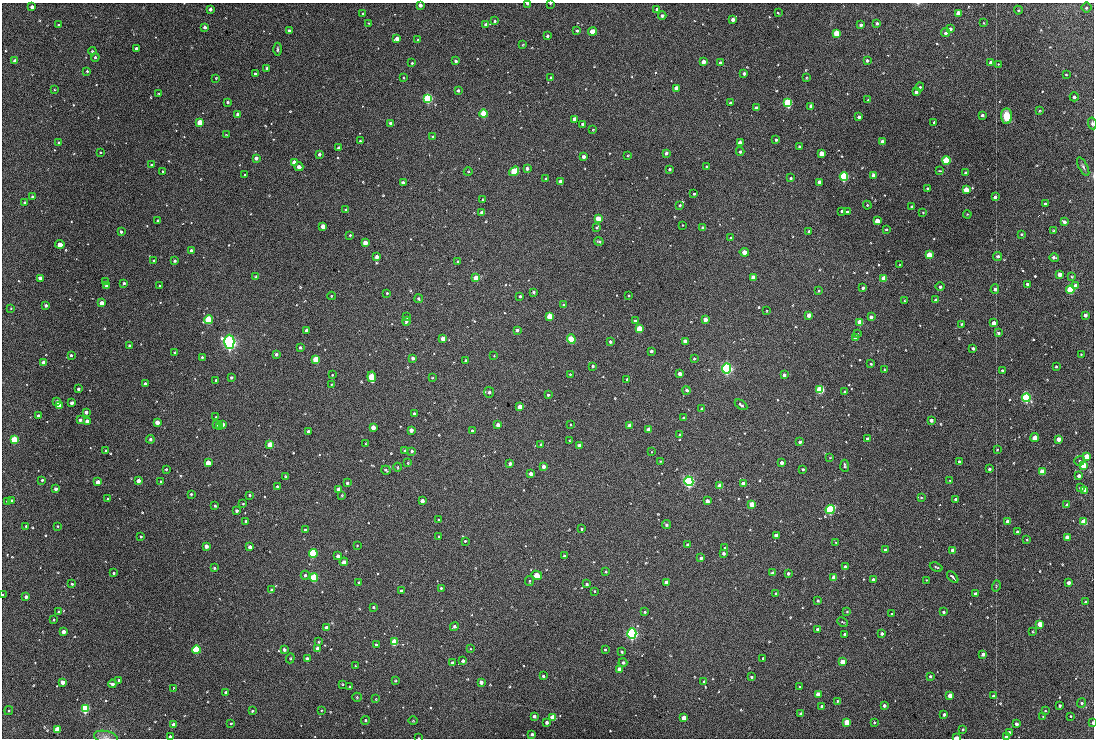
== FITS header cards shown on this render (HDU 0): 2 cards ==
NAXIS1  =                 1092 /fastest changing axis
NAXIS2  =                  736 /next to fastest changing axis

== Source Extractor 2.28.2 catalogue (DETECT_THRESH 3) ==
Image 1092 x 736 px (HDU 0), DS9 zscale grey, 1 PNG px = 1 image px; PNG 1096 x 740 px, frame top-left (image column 1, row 736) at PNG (2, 3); each listed source drawn as its Kron ellipse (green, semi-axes under 4 px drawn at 4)
Background 905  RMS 28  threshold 83.2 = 3 sigma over >= 5 px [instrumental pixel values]
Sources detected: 530; of the 530, the 500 brightest by FLUX_AUTO listed and drawn (30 fainter detections omitted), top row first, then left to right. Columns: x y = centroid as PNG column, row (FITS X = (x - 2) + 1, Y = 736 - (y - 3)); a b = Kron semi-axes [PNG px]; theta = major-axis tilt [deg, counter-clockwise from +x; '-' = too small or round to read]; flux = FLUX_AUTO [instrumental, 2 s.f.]
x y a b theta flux
528 3 3 2 - 12000
550 3 3 2 - 2000
420 5 4 3 - 7900
32 7 4 4 - 11000
1086 8 5 5 - 3000
210 9 4 3 - 5300
657 9 3 3 - 5000
1018 10 4 4 - 1900
363 13 2 2 - 1700
778 13 3 2 - 1700
958 13 4 4 - 25000
662 16 4 4 - 5200
733 20 4 3 - 12000
495 21 3 3 - 2800
369 23 4 3 - 1300
877 23 3 3 - 4800
984 23 3 2 - 1300
486 24 3 3 - 6900
58 25 2 2 - 1800
861 25 3 3 - 4200
205 27 3 3 - 7800
950 29 4 4 - 6200
289 30 3 3 - 5500
577 31 3 3 - 3400
592 31 4 4 - 31000
836 33 4 4 - 43000
945 33 5 4 - 5500
548 36 3 3 - 3600
397 38 4 4 - 14000
418 40 3 3 - 1800
523 44 4 2 - 1600
136 49 4 3 - 7300
277 49 6 2 90 2500
92 51 4 4 - 1700
95 57 4 3 - 2300
15 61 4 4 - 13000
455 61 3 3 - 4600
867 61 4 3 - 3400
703 62 4 3 - 14000
412 63 3 2 - 1400
720 63 4 3 - 7200
991 63 4 3 - 11000
998 64 3 3 - 1400
266 68 3 3 - 3000
87 71 4 3 - 1800
255 73 3 3 - 3300
744 74 3 3 - 5500
1066 74 3 2 - 2000
403 77 2 2 - 1500
216 78 4 3 - 1300
551 78 3 3 - 3000
806 78 3 2 - 1600
920 87 4 4 - 2100
676 88 4 4 - 20000
54 90 3 2 - 1800
458 90 4 3 - 3800
916 92 4 3 - 6000
158 93 3 2 - 1400
1074 97 4 4 - 4300
428 98 4 4 - 260000
868 100 3 2 - 1900
228 102 4 3 - 3300
731 103 4 3 - 5300
788 103 4 4 - 240000
811 106 4 4 - 10000
757 108 4 3 - 12000
1040 111 3 3 - 2100
484 114 4 4 - 100000
238 115 4 3 - 17000
982 115 3 3 - 3500
1007 116 7 5 -85 28000
859 117 4 3 - 4300
575 119 4 3 - 13000
934 122 3 2 - 1600
200 123 4 4 - 79000
391 123 4 3 - 4300
1092 123 6 4 -80 3500
582 124 3 3 - 4800
593 129 3 2 - 1500
226 134 4 2 - 1600
432 137 3 3 - 2500
776 139 3 3 - 2700
360 141 3 3 - 2000
882 142 4 3 - 13000
59 143 3 3 - 4200
740 143 4 4 - 22000
799 146 3 3 - 4400
338 148 4 3 - 6600
740 151 4 3 - 3000
100 152 3 2 - 1800
666 153 4 3 - 4700
320 154 4 3 - 5100
822 154 4 4 - 29000
628 156 4 3 - 1700
584 157 4 3 - 11000
256 158 4 4 - 7600
947 160 4 4 - 120000
294 162 4 4 - 17000
151 165 3 3 - 3000
299 167 4 4 - 12000
707 167 3 3 - 3700
1083 167 10 4 -62 4200
527 169 4 4 - 5600
670 169 3 3 - 5000
163 171 3 2 - 2400
514 171 5 4 - 76000
940 171 3 2 - 1500
468 172 4 3 - 1600
966 173 3 3 - 5100
245 175 3 2 - 1900
874 176 4 4 - 26000
844 177 4 4 - 250000
791 178 3 3 - 2100
546 179 3 3 - 3200
561 182 4 3 - 18000
819 182 4 3 - 12000
403 183 4 4 - 8300
928 189 3 3 - 6100
966 190 4 4 - 38000
694 193 3 2 - 2200
32 197 3 3 - 4000
995 197 4 3 - 5900
483 200 3 3 - 2800
25 203 3 3 - 4600
1045 204 3 3 - 2500
680 205 3 3 - 2200
867 205 4 4 - 1800
912 206 3 3 - 3100
346 210 3 3 - 3200
842 211 3 3 - 4000
847 212 3 3 - 2600
923 212 4 2 - 1400
482 213 4 4 - 16000
967 214 4 3 - 1400
598 218 4 4 - 41000
158 221 3 3 - 3000
877 221 4 4 - 29000
1064 222 4 3 - 9800
683 225 2 2 - 1500
323 226 4 4 - 16000
597 227 3 3 - 3200
702 228 3 3 - 5300
886 230 3 2 - 2100
1053 230 4 2 - 1400
809 231 4 3 - 3100
121 232 3 3 - 4900
1021 234 4 3 - 2100
350 235 3 3 - 2000
730 238 3 2 - 2300
599 241 5 3 - 2800
365 243 4 4 - 22000
60 244 5 4 - 17000
191 251 3 3 - 5800
744 252 4 4 - 14000
929 255 4 4 - 57000
998 256 4 4 - 3600
377 257 4 3 - 13000
1054 257 5 3 - 4800
154 260 3 3 - 2800
175 261 3 3 - 4900
458 261 4 3 - 2400
899 265 3 2 - 1300
1059 274 4 3 - 16000
256 277 3 3 - 2600
753 277 4 4 - 19000
1072 277 3 3 - 1800
476 278 4 4 - 31000
40 279 4 4 - 18000
884 279 4 4 - 35000
106 282 4 3 - 2100
124 283 3 3 - 3100
1028 284 4 3 - 3600
106 286 4 3 - 9300
159 286 2 2 - 1700
1075 286 4 3 - 16000
940 287 4 4 - 4600
863 288 3 3 - 3900
995 289 4 4 - 5800
1070 290 4 4 - 110000
819 291 3 3 - 2700
533 292 3 3 - 5700
387 293 3 2 - 1600
629 295 3 2 - 2000
331 296 4 3 - 1600
520 296 3 3 - 2500
419 299 4 3 - 4900
936 300 4 4 - 8600
904 301 3 3 - 2100
102 303 4 4 - 16000
46 305 3 3 - 3900
563 305 3 3 - 2800
11 308 4 3 - 1600
767 311 3 2 - 1500
808 315 4 3 - 14000
1085 315 4 3 - 7400
549 316 4 4 - 47000
407 317 3 3 - 2400
871 317 4 4 - 6300
208 320 4 4 - 140000
705 320 4 4 - 13000
406 321 4 3 - 7200
635 321 4 3 - 5600
860 322 4 4 - 37000
994 323 4 4 - 14000
961 324 3 3 - 2400
639 329 4 4 - 79000
517 330 4 4 - 5400
307 331 4 3 - 18000
998 333 4 3 - 4300
857 334 3 3 - 2000
855 338 4 4 - 11000
443 339 4 4 - 22000
571 339 5 4 - 56000
610 341 3 3 - 3600
685 341 4 4 - 14000
229 342 7 5 -89 940000
130 346 3 3 - 4300
300 348 3 3 - 2700
973 348 4 3 - 8100
651 351 3 3 - 4600
175 353 3 3 - 3100
276 354 3 3 - 4500
1081 354 2 2 - 1300
71 355 4 3 - 2700
494 356 2 2 - 1400
202 357 3 3 - 2100
412 358 4 3 - 6100
694 358 3 3 - 1900
316 360 4 4 - 78000
466 361 3 3 - 3300
44 363 4 4 - 29000
871 364 3 3 - 2200
592 366 3 3 - 3500
1056 367 3 3 - 2100
727 368 5 4 - 460000
885 369 3 3 - 2100
1002 371 3 3 - 1700
680 373 3 3 - 16000
570 374 3 2 - 1400
332 375 2 2 - 1500
784 375 4 4 - 6500
231 377 3 3 - 3700
372 377 5 4 - 91000
432 378 3 3 - 1500
627 379 3 3 - 2200
216 380 3 3 - 2600
145 383 3 3 - 5700
331 384 3 2 - 1700
78 389 3 3 - 3800
686 390 4 4 - 4700
820 390 4 4 - 130000
489 392 5 5 - 4900
844 392 3 2 - 2300
548 395 3 3 - 2700
1026 398 4 4 - 340000
57 402 3 3 - 11000
72 403 4 3 - 8000
59 405 4 4 - 30000
741 405 7 4 -32 4000
520 406 4 4 - 26000
702 409 4 4 - 9100
86 412 4 4 - 5800
414 414 3 3 - 2500
38 416 3 3 - 6800
216 417 2 2 - 1700
684 418 3 3 - 5400
80 420 3 3 - 5200
931 420 4 3 - 5000
87 422 4 4 - 14000
157 422 4 4 - 16000
223 424 4 3 - 6900
570 424 3 2 - 1500
216 425 3 2 - 2000
498 425 4 4 - 11000
220 426 4 4 - 2400
630 426 4 3 - 34000
373 428 4 4 - 22000
411 430 4 4 - 10000
472 430 3 3 - 2800
648 430 4 3 - 30000
308 432 3 3 - 4800
680 435 3 3 - 2600
1035 438 4 4 - 31000
150 439 4 4 - 2600
867 439 3 3 - 6200
1059 439 4 3 - 21000
14 440 4 4 - 100000
569 441 3 3 - 2100
800 442 3 3 - 5000
366 444 3 2 - 1300
541 444 4 3 - 1600
270 445 4 4 - 48000
579 446 4 3 - 12000
997 449 4 3 - 1500
405 450 3 3 - 4300
106 451 3 3 - 2600
412 451 4 4 - 3300
651 452 3 2 - 2000
1086 456 4 4 - 28000
830 458 3 3 - 1400
661 461 3 3 - 1500
1079 461 5 4 - 3100
959 462 3 3 - 5900
208 463 4 4 - 35000
408 463 3 2 - 1600
782 463 3 3 - 9800
510 464 3 3 - 9200
1083 465 4 4 - 52000
543 466 4 3 - 12000
845 466 6 3 -86 3200
397 467 4 3 - 1700
166 469 3 3 - 1700
803 469 3 3 - 2500
989 469 3 3 - 4000
386 470 5 3 - 3200
1042 471 4 4 - 40000
530 474 3 3 - 12000
285 476 3 3 - 1800
1079 476 4 3 - 6300
42 480 3 3 - 1700
138 481 3 3 - 17000
689 481 5 4 - 460000
950 481 3 3 - 1700
98 482 4 4 - 12000
161 482 3 3 - 2400
347 483 3 3 - 3100
743 484 4 4 - 13000
720 486 4 4 - 36000
277 487 3 3 - 2400
1081 488 4 4 - 6800
56 489 3 3 - 9500
339 489 3 3 - 11000
1085 490 4 4 - 9400
191 494 3 3 - 2000
250 495 3 3 - 2300
342 495 4 2 - 1500
108 498 3 3 - 2500
921 498 4 4 - 1900
956 500 3 3 - 6900
7 501 4 3 - 2200
12 501 3 3 - 3200
422 501 4 4 - 13000
707 501 4 4 - 11000
243 504 2 2 - 1900
752 504 4 4 - 33000
1067 505 4 4 - 7900
215 506 3 3 - 2200
830 510 5 4 - 260000
236 511 3 3 - 5300
438 520 3 2 - 2000
246 521 3 3 - 2500
1008 522 4 3 - 15000
1084 522 4 4 - 59000
667 525 4 3 - 4100
26 526 3 3 - 1800
57 526 3 2 - 1900
582 529 3 3 - 3600
305 530 3 3 - 2800
1018 532 3 3 - 5300
439 536 3 2 - 1700
776 536 4 4 - 14000
141 537 3 3 - 3100
1067 537 4 4 - 21000
1027 540 3 2 - 1700
465 541 3 3 - 1600
836 542 4 3 - 1400
357 545 3 2 - 1700
687 545 3 3 - 6600
206 546 4 4 - 12000
250 547 4 4 - 10000
725 548 4 4 - 2900
885 550 4 4 - 8300
953 550 4 4 - 24000
313 553 4 4 - 160000
723 553 3 3 - 6600
338 556 4 4 - 9900
564 556 3 3 - 2600
701 558 4 4 - 4800
344 562 4 4 - 12000
845 567 4 3 - 6800
936 567 6 3 -21 2500
215 568 3 3 - 2700
606 572 3 2 - 2200
113 573 3 3 - 2800
773 573 4 3 - 6900
788 574 3 3 - 4100
305 575 4 4 - 3700
537 575 5 4 - 38000
834 577 4 4 - 27000
953 577 7 2 -47 4400
314 578 4 4 - 150000
873 580 4 3 - 9900
926 580 2 2 - 1300
529 581 5 3 - 2800
359 582 3 3 - 5300
666 582 4 3 - 7800
1069 583 4 3 - 11000
72 584 3 3 - 2000
586 584 3 3 - 4400
996 586 6 3 74 1900
441 588 3 3 - 2300
272 590 4 4 - 6500
401 591 3 3 - 4500
594 591 3 3 - 1900
776 594 3 3 - 3800
975 594 4 3 - 10000
2 595 3 2 - 2700
26 597 3 3 - 10000
818 600 3 3 - 3900
1086 602 4 3 - 4900
374 607 4 3 - 2500
59 612 3 3 - 4300
644 612 3 3 - 2500
847 612 4 4 - 1900
943 612 3 3 - 3100
891 614 4 3 - 1400
54 620 4 3 - 2300
842 622 5 2 - 1800
1040 624 4 4 - 36000
454 626 4 4 - 4400
326 628 4 4 - 6400
817 630 3 3 - 6000
64 632 4 3 - 12000
1033 632 3 3 - 1600
632 634 5 4 - 510000
845 634 3 3 - 4800
882 634 3 3 - 4600
319 642 4 3 - 2200
394 642 4 4 - 87000
376 645 3 3 - 3000
317 649 3 3 - 19000
470 649 4 3 - 1400
196 650 4 4 - 150000
284 650 3 3 - 7300
605 650 3 2 - 1700
622 652 4 3 - 3000
983 654 4 4 - 7100
290 658 5 4 - 2000
763 658 3 2 - 1500
307 659 4 4 - 9700
463 661 4 3 - 7800
843 662 4 4 - 28000
452 663 4 4 - 8700
623 663 4 4 - 3500
355 666 3 2 - 1600
619 669 4 4 - 22000
543 676 3 3 - 3400
930 676 3 3 - 2700
752 677 3 3 - 2800
119 680 3 3 - 2600
396 681 3 3 - 3000
63 682 4 4 - 13000
481 682 4 4 - 10000
704 682 3 3 - 2900
112 684 4 3 - 6000
343 684 4 3 - 1700
350 686 3 3 - 2900
800 687 3 3 - 2400
173 688 3 2 - 1700
226 693 3 3 - 7500
818 694 4 4 - 21000
950 696 4 3 - 26000
993 696 3 3 - 3300
357 697 5 4 - 2100
376 699 4 3 - 1500
837 701 3 3 - 2600
1082 703 5 4 - 3400
822 706 3 3 - 8200
884 706 3 3 - 6800
1060 706 3 3 - 3000
85 709 4 4 - 260000
321 710 3 3 - 1600
9 711 4 4 - 2500
252 711 4 3 - 2400
1045 711 4 2 - 1500
801 714 4 4 - 9000
944 715 3 3 - 4400
534 716 4 3 - 6000
1071 716 3 2 - 1700
1043 717 3 2 - 1400
553 718 4 4 - 50000
684 718 4 4 - 31000
366 720 4 4 - 2700
413 721 4 3 - 1500
546 722 3 3 - 6100
847 723 4 4 - 55000
874 723 4 3 - 2100
1093 723 3 2 - 4200
173 724 4 3 - 7400
231 724 3 2 - 1600
1016 724 4 3 - 6300
58 729 4 4 - 76000
963 729 3 3 - 2900
1009 733 4 3 - 6500
532 734 3 3 - 3900
106 737 12 6 -10 7200
170 737 3 3 - 5000
1006 737 4 3 - 11000
419 738 3 2 - 1500
956 738 4 2 - 20000
At the frame edge (FLAGS 8, measured only in part): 11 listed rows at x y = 528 3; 550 3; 420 5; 1092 123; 2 595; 1093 723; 106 737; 170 737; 1006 737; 419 738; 956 738
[30 fainter detections neither listed nor drawn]